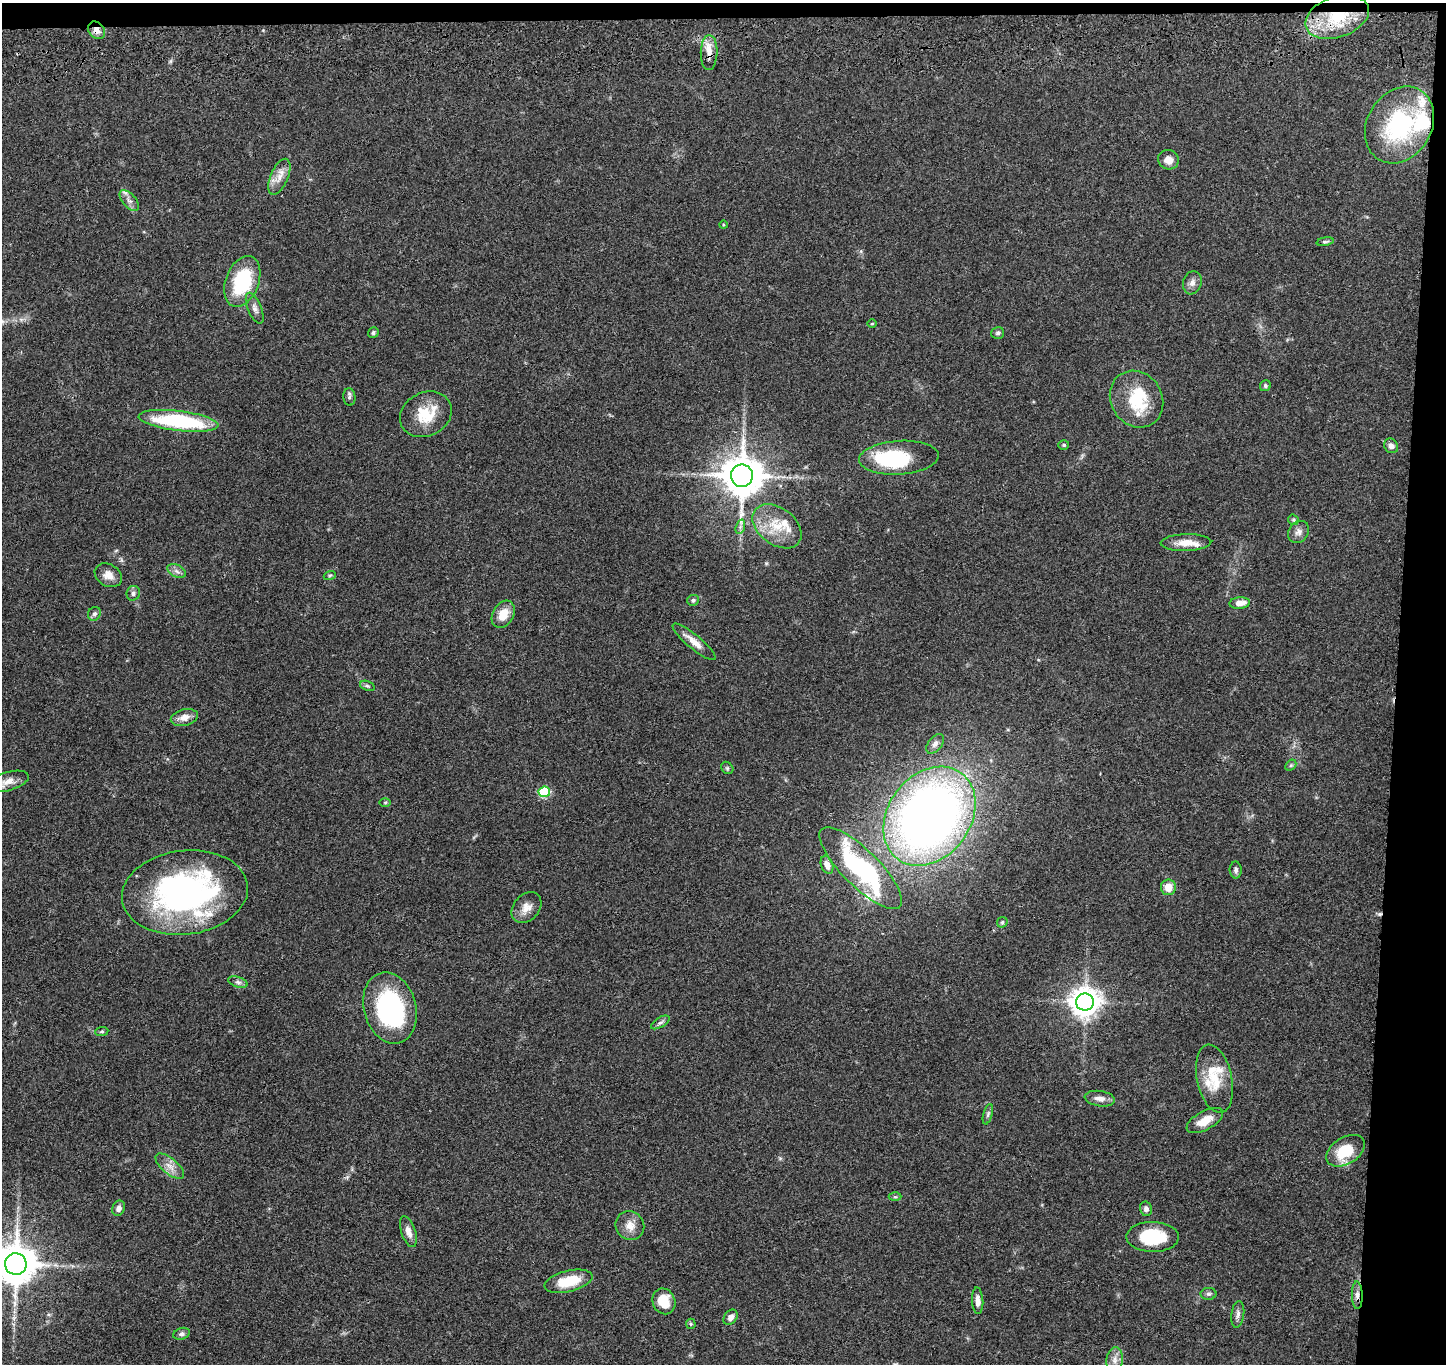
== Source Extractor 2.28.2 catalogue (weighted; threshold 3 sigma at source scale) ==
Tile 3 of 3 x 3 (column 3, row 1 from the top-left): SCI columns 2902-4345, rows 2940-4301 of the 4359 x 4535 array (HDU 1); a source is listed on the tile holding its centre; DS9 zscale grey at full resolution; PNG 1448 x 1366 px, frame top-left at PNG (2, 3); each listed source drawn as its Kron ellipse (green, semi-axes under 4 px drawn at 4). Shown black and unused: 5% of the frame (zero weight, under 3 of 4 exposures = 6% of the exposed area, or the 3 px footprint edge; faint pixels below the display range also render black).
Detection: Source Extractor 2.28.2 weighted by HDU 2 'WHT'; one run over the whole footprint, this tile lists its part. Background 0.0657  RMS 0.006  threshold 0.0268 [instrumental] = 3 sigma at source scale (4.5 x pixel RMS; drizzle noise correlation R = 1.50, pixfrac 1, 0.05/0.05 arcsec/px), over >= 5 px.
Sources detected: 93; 1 inside a brighter object's white glare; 1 cosmic-ray / hot-pixel residue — neither listed nor drawn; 9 inside a brighter listed object's ellipse — not listed separately; the other 82 listed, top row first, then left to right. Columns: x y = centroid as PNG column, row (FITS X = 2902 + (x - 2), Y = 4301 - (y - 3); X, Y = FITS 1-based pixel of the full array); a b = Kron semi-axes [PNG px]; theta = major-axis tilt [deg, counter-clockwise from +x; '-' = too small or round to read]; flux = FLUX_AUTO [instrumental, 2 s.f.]
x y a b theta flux
1337 17 33 20 19 33
97 30 10 7 -48 4
709 52 17 8 88 6
1400 125 40 32 59 66
1168 160 10 9 - 4.5
279 177 19 8 67 6
129 201 13 6 -48 2.8
723 225 4 3 - 0.53
1325 242 8 4 10 1.1
242 281 26 16 69 39
1192 283 12 9 71 3
255 308 16 7 -68 2.9
872 324 5 3 - 0.57
373 333 6 5 - 1.1
998 333 6 6 - 1.3
1265 386 6 5 - 1.1
349 397 8 6 -84 1.6
1136 399 29 25 -58 27
426 414 27 21 27 19
178 421 40 10 -7 62
1064 445 5 4 - 0.83
1391 446 8 6 -53 2.4
899 458 40 17 4 49
742 476 11 11 - 2000
1293 520 5 5 - 0.82
777 526 27 18 -37 17
740 527 7 4 72 1.6
1299 532 12 9 51 3.3
1186 543 25 8 1 7.8
177 571 10 6 -28 2.2
108 575 14 11 -31 5.4
330 575 6 4 19 0.78
133 593 7 6 - 1.8
693 600 6 5 - 1.1
1240 603 10 5 6 5.4
94 614 7 6 - 1.6
503 614 14 10 60 9.3
694 642 27 7 -40 6.6
367 686 8 4 -19 1
184 717 14 8 14 4.6
935 744 11 6 51 2.3
1291 765 6 4 44 1
727 768 7 5 -46 0.99
8 781 21 9 16 5.6
544 792 5 5 - 38
385 803 6 4 1 0.62
929 816 53 41 53 480
827 865 9 6 -71 4
861 868 55 18 -45 96
1236 870 8 6 -88 1.7
1168 887 8 7 - 6.5
185 893 63 42 7 170
526 908 17 12 49 6.1
1002 922 6 5 - 0.96
238 982 10 5 -18 1.7
1085 1002 9 8 - 800
390 1008 36 26 -74 78
660 1022 10 5 30 1.7
102 1031 7 4 6 0.97
1214 1079 35 17 -78 20
1100 1099 15 7 -8 4
988 1114 10 4 75 1.3
1205 1121 20 9 28 8.1
1346 1151 21 13 32 19
170 1166 17 8 -40 5
895 1197 6 4 0 0.91
119 1208 8 6 67 2.6
1146 1209 7 6 - 1.9
630 1226 15 14 - 6.4
408 1232 16 7 -71 4.3
1153 1237 26 15 -1 28
16 1264 11 10 - 2000
568 1281 24 10 14 17
1208 1294 8 6 -1 1.4
1357 1295 14 5 -88 3.2
664 1301 13 11 -67 11
978 1301 13 5 -86 3.4
1238 1314 13 6 82 2.5
731 1317 8 6 52 3
691 1324 5 5 - 0.7
181 1334 8 5 17 1.7
1115 1360 13 8 82 4.4
Overlapping masked pixels (flux is a lower limit): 4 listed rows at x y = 1337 17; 97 30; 709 52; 1357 1295
Isophote crosses this tile's border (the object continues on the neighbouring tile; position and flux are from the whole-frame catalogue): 2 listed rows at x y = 8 781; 16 1264